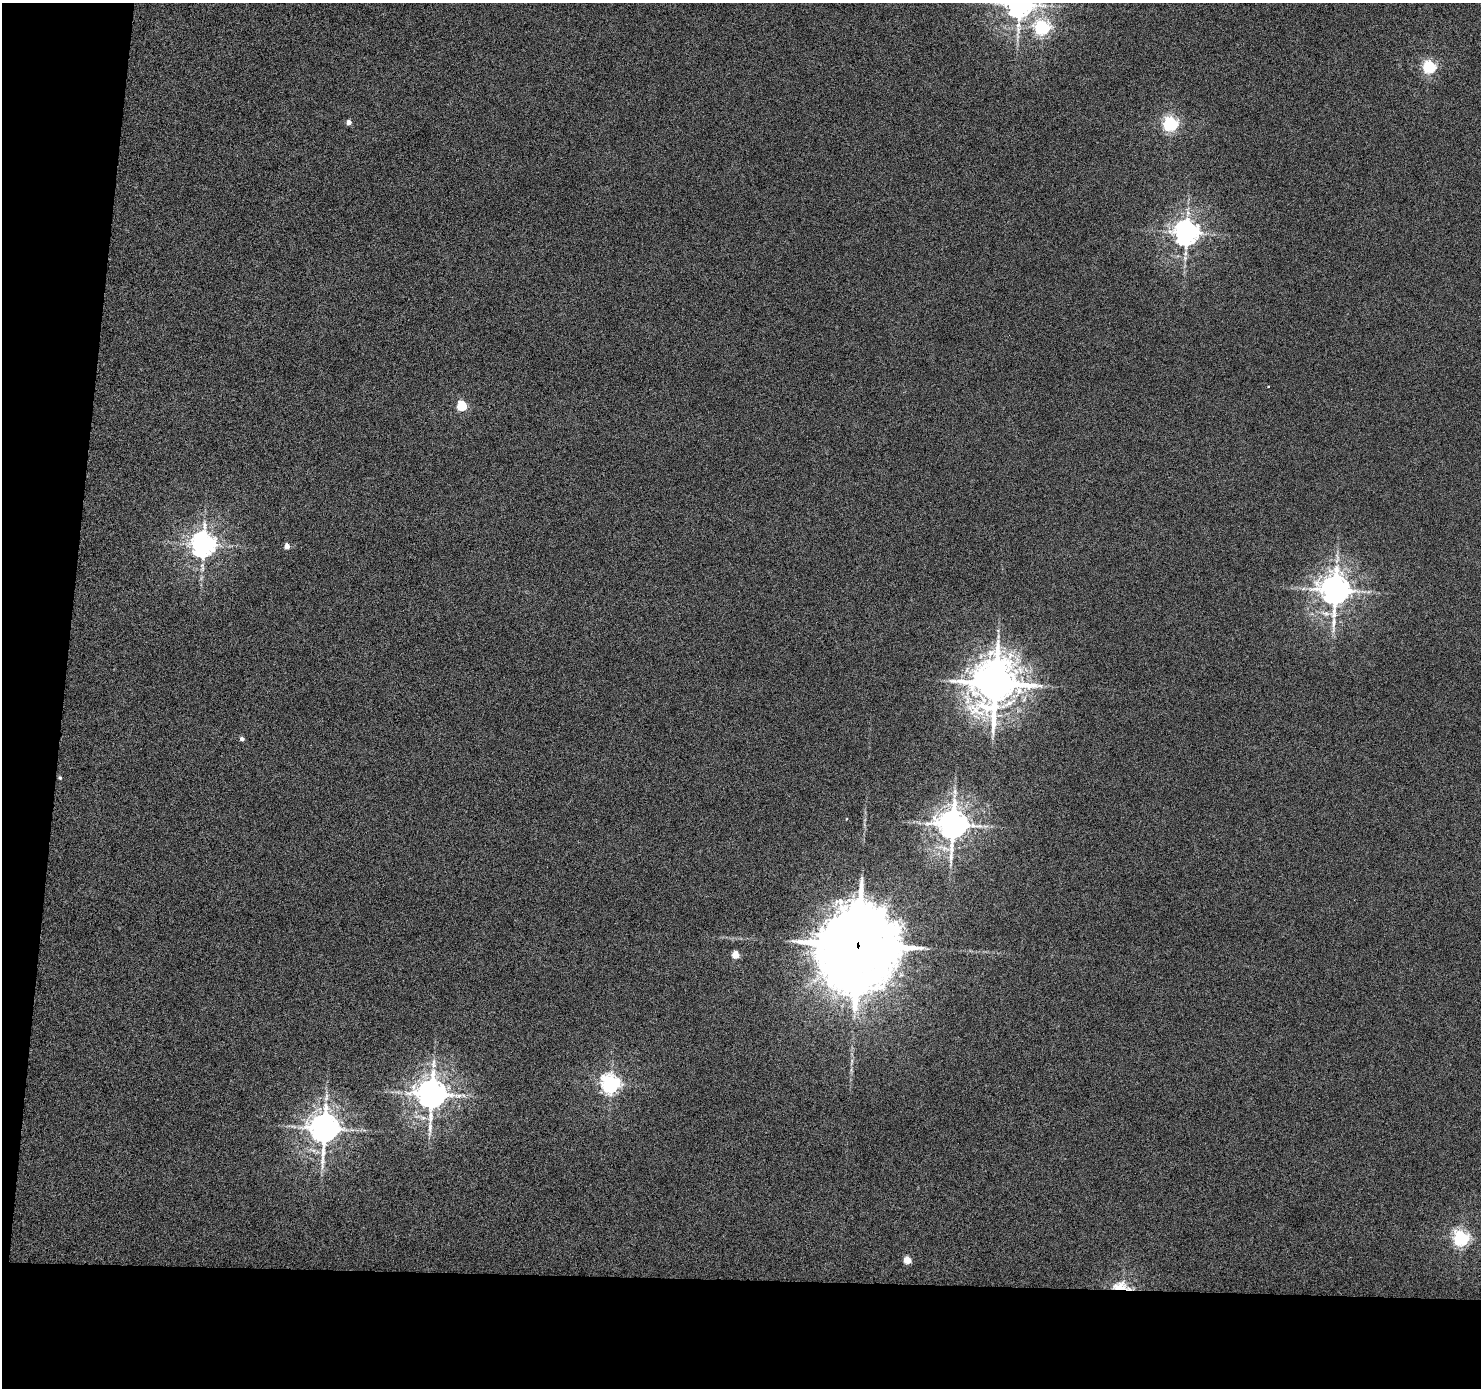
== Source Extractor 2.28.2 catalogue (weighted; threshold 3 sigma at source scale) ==
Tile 7 of 3 x 3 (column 1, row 3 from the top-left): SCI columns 1-1479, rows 99-1484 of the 4438 x 4453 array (HDU 1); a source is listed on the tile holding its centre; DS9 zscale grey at full resolution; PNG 1483 x 1390 px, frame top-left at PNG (2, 3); no overlay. Shown black and unused: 12% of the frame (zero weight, under 4 of 8 exposures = <1% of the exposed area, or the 3 px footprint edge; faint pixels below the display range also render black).
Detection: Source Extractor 2.28.2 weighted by HDU 2 'WHT'; one run over the whole footprint, this tile lists its part. Background 7.24e-04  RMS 0.0037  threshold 0.0153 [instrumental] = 3 sigma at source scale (4.09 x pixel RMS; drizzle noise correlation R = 1.36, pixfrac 0.8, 0.05/0.05 arcsec/px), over >= 5 px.
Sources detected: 22; all 22 listed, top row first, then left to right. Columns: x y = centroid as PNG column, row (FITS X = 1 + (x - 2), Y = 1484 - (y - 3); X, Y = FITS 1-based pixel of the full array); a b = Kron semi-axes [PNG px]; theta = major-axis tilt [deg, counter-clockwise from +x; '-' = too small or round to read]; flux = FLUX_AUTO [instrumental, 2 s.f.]
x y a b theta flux
1019 4 9 8 - 510
1042 27 6 6 - 96
1429 67 5 5 - 67
349 122 4 4 - 2.8
1170 124 6 6 - 100
1186 233 8 7 - 410
462 406 5 5 - 24
203 544 8 7 - 390
287 546 4 4 - 3.6
1335 590 10 8 -89 670
995 683 17 15 70 1200
242 739 4 4 - 1.4
60 778 4 4 - 0.56
953 825 10 9 - 730
858 945 27 24 73 5000
735 955 5 5 - 9.2
610 1084 7 6 - 190
431 1094 10 9 - 670
324 1128 9 8 - 660
1461 1238 6 6 - 120
907 1260 5 5 - 8.8
1120 1286 23 12 4 7.2
Overlapping masked pixels (flux is a lower limit): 2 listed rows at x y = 858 945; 1120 1286
Isophote crosses this tile's border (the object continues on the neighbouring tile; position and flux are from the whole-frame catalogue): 1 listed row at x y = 1019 4